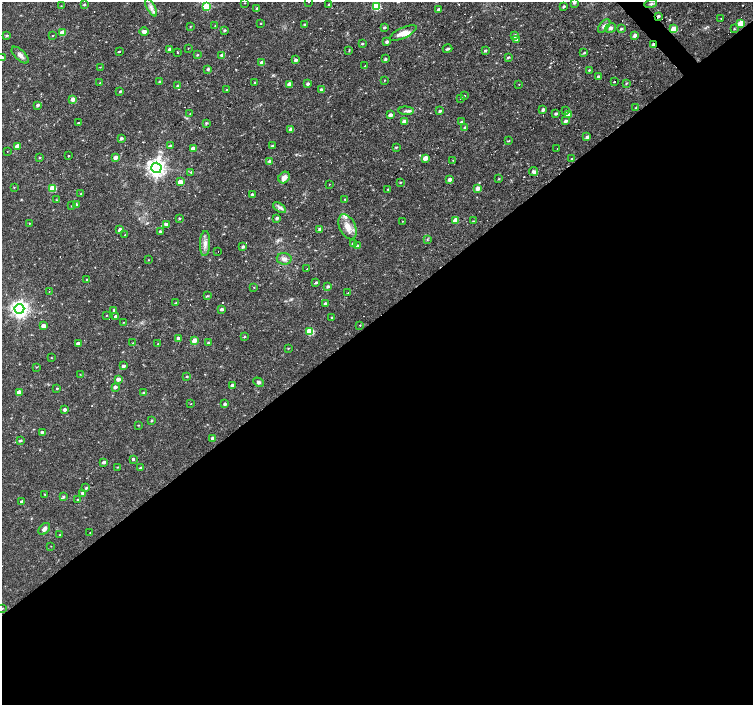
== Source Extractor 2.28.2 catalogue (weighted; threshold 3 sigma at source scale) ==
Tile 15 of 4 x 4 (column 3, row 4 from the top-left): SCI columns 3005-4505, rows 205-1610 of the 6006 x 5966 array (HDU 1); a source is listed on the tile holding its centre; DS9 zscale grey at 2 x 2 block average (1 PNG px = mean of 2 x 2 image px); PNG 755 x 707 px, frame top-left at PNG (2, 2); each listed source drawn as its Kron ellipse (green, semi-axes under 4 px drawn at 4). Shown black and unused: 55% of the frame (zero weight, under 3 of 4 exposures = <1% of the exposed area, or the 3 px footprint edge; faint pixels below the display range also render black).
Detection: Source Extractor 2.28.2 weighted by HDU 2 'WHT'; one run over the whole footprint, this tile lists its part. Background 0.0326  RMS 0.0024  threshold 0.0109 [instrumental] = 3 sigma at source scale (4.5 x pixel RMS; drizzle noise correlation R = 1.50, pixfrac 1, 0.0396/0.0396 arcsec/px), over >= 5 px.
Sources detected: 224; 9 cosmic-ray / hot-pixel residue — neither listed nor drawn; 3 inside a brighter listed object's ellipse — not listed separately; the other 212 listed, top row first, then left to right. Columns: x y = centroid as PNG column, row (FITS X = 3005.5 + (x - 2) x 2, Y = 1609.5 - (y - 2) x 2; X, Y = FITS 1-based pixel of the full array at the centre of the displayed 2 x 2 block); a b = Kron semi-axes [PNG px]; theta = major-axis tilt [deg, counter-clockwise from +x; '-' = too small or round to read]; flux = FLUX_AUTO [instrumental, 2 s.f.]
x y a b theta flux
309 2 2 2 - 0.29
245 3 3 2 - 0.26
574 3 3 3 - 1
329 4 3 3 - 0.59
651 4 6 3 15 0.96
84 5 3 3 - 0.53
61 6 2 2 - 0.24
376 6 3 3 - 28
564 6 3 2 - 1
151 7 10 4 -61 2.3
206 7 3 3 - 26
257 8 3 2 - 0.44
438 10 3 3 - 1.3
658 16 3 2 - 1.3
721 18 3 2 - 0.32
261 23 2 2 - 0.33
741 23 3 3 - 11
305 25 3 2 - 1.2
190 26 2 2 - 0.31
215 26 2 2 - 0.23
604 26 8 4 49 1.8
384 27 3 2 - 0.72
611 28 5 4 - 1.5
621 29 3 2 - 0.76
674 29 3 3 - 15
734 29 2 2 - 0.63
224 30 3 2 - 0.87
144 32 4 4 - 1.8
62 33 3 3 - 8.1
403 33 15 5 25 4.4
7 35 3 3 - 0.76
635 35 4 3 - 2
53 36 3 2 - 0.32
515 36 4 3 - 1.6
517 39 3 2 - 1.4
387 42 3 2 - 1.4
362 44 3 2 - 0.62
653 45 3 3 - 1.7
188 48 3 2 - 0.21
169 49 3 2 - 1.4
447 49 5 3 - 1.1
120 51 2 2 - 1.3
349 51 3 3 - 0.36
485 51 3 2 - 0.8
177 52 3 2 - 0.41
584 53 3 2 - 0.73
20 55 11 5 -44 2.4
197 55 3 2 - 0.46
222 55 3 3 - 2.1
508 57 3 2 - 0.76
2 58 3 3 - 1.2
385 59 3 2 - 0.86
295 60 3 3 - 1.4
262 63 3 3 - 5.8
365 65 2 2 - 1.9
100 67 3 2 - 0.25
208 69 3 3 - 1.1
589 70 3 2 - 0.53
598 77 3 2 - 1.4
384 80 2 2 - 0.27
614 81 2 2 - 1.7
159 82 3 2 - 0.74
100 83 3 2 - 0.51
255 83 3 2 - 0.81
626 83 3 2 - 0.49
289 84 3 3 - 2.5
307 84 3 2 - 1.5
519 84 2 2 - 0.25
178 86 3 3 - 1.4
321 89 3 3 - 1.1
227 90 3 2 - 0.35
120 91 3 2 - 0.61
464 96 2 2 - 0.29
461 98 2 2 - 2.4
73 99 3 3 - 3.6
38 105 3 2 - 1.2
636 108 3 2 - 0.79
543 110 3 2 - 1.2
406 111 7 4 -2 1.4
440 111 3 2 - 1
566 111 3 2 - 0.62
190 114 3 2 - 0.26
556 114 3 2 - 1.1
390 115 3 3 - 2.7
569 115 3 3 - 4.7
565 121 3 2 - 1.3
404 122 3 3 - 3.2
461 122 3 2 - 1
79 123 2 2 - 2
206 123 3 3 - 0.78
465 127 4 3 - 0.83
291 129 3 3 - 4
587 137 3 3 - 1.6
121 138 3 3 - 0.91
509 141 3 2 - 0.35
18 146 3 3 - 5.2
170 146 3 3 - 1
272 146 3 3 - 0.79
396 147 3 3 - 0.59
557 148 2 2 - 2
193 149 3 3 - 4.7
7 152 2 2 - 0.26
68 156 2 2 - 2
39 157 3 2 - 0.41
116 157 3 3 - 3.4
425 158 3 3 - 4
571 159 3 2 - 0.37
453 160 2 2 - 0.22
269 161 3 3 - 1.3
156 168 5 5 - 270
533 171 4 3 - 1.7
191 172 3 3 - 0.53
284 178 6 5 - 3.4
449 179 3 3 - 3
498 179 3 2 - 0.47
180 182 3 3 - 5.6
400 182 3 2 - 0.49
329 184 2 2 - 2.1
14 187 3 2 - 0.31
53 188 3 3 - 13
478 188 3 3 - 3.9
388 189 3 2 - 0.44
81 194 3 2 - 0.51
252 195 3 2 - 1.6
345 199 2 2 - 0.32
57 200 3 2 - 0.34
76 204 3 3 - 1.3
71 206 3 2 - 0.4
279 208 7 3 -35 1.6
179 218 3 3 - 0.55
277 218 3 2 - 1.3
456 220 3 3 - 6.9
403 221 2 2 - 0.28
473 221 3 2 - 0.33
29 223 3 2 - 0.31
166 224 3 3 - 3
348 227 13 8 -64 6.4
320 229 3 3 - 1.3
120 230 3 3 - 3
160 231 3 3 - 0.87
125 235 2 2 - 1.1
427 240 3 3 - 0.4
205 243 12 5 88 3.4
353 243 3 3 - 1.5
357 246 4 3 - 0.78
243 247 3 3 - 1.1
218 252 2 2 - 0.96
284 259 7 6 - 2.3
148 260 3 2 - 0.27
307 269 2 2 - 1.3
86 280 3 2 - 0.51
316 283 3 2 - 0.82
328 286 3 3 - 1
254 287 3 2 - 0.25
49 291 2 2 - 0.19
348 293 2 2 - 0.37
207 296 3 2 - 0.46
175 303 3 2 - 0.45
325 304 3 2 - 1.7
19 309 5 5 - 260
221 309 3 2 - 1.5
114 310 3 2 - 0.91
106 316 3 2 - 0.25
116 316 3 3 - 1.8
332 317 3 2 - 0.55
123 322 2 2 - 0.21
360 325 2 2 - 0.36
43 326 3 3 - 3.8
310 331 4 3 - 20
244 337 3 2 - 0.58
178 338 3 2 - 1.4
194 340 4 3 - 3.7
78 343 3 2 - 1.3
133 343 2 2 - 0.25
208 343 3 3 - 0.88
158 344 2 2 - 0.32
288 348 3 2 - 0.4
51 358 3 2 - 0.25
123 366 3 2 - 1.7
36 367 3 2 - 0.32
80 374 3 2 - 0.22
187 376 3 2 - 0.43
118 379 3 3 - 2.6
259 382 5 4 - 1.1
232 385 3 2 - 2
115 387 3 2 - 1.9
57 388 3 2 - 0.5
19 392 3 3 - 3.5
143 393 3 3 - 0.71
190 404 2 2 - 0.64
225 404 3 2 - 1.1
65 409 3 3 - 2
151 420 3 2 - 0.54
138 425 2 2 - 0.33
42 432 3 2 - 1.2
212 438 3 3 - 1.1
20 441 3 2 - 0.82
133 459 2 2 - 8.5
104 462 3 3 - 1.4
117 467 3 2 - 0.44
141 468 3 2 - 1.3
86 488 3 3 - 0.74
82 493 3 3 - 1.3
45 494 2 2 - 0.34
64 497 3 3 - 0.65
78 500 3 2 - 0.67
22 501 3 2 - 1.4
44 529 7 4 47 1.9
90 533 2 2 - 0.55
60 535 3 2 - 0.31
51 546 2 2 - 0.2
2 608 3 2 - 0.42
Overlapping masked pixels (flux is a lower limit): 3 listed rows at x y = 658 16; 674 29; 653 45
Isophote crosses this tile's border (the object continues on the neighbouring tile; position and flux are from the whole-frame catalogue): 3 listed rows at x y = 309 2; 2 58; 2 608
Diffuse or blended objects may show on this block-average render without a row.